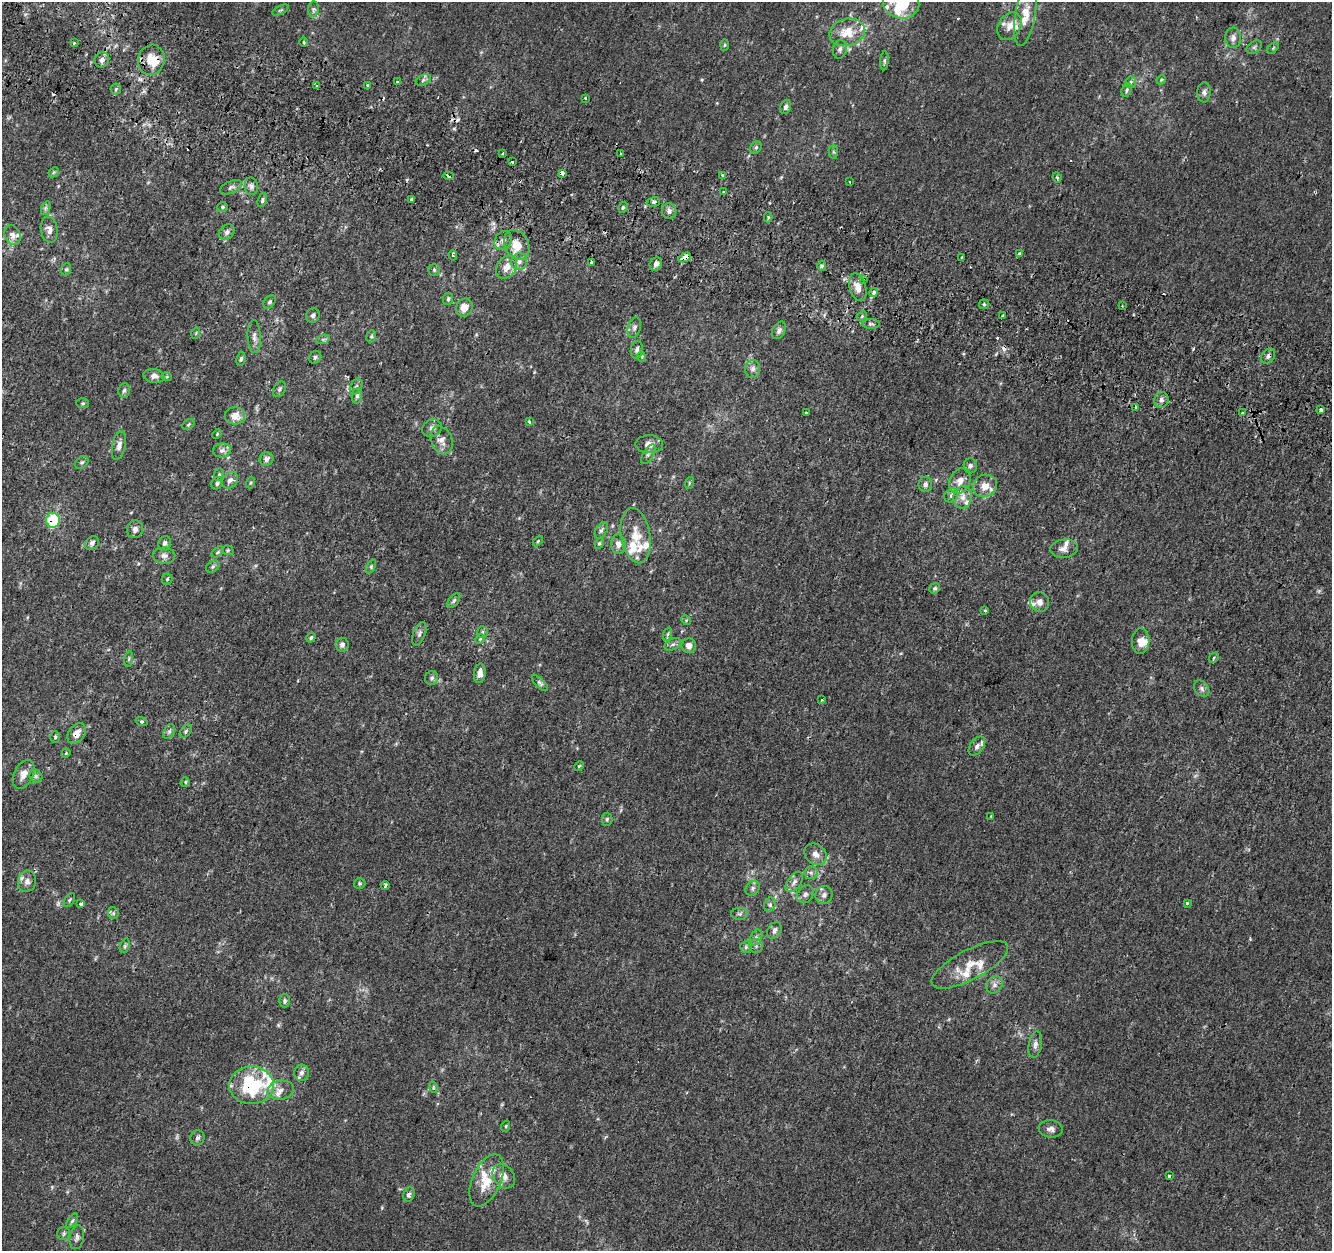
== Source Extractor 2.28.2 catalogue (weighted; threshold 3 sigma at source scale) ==
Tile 11 of 4 x 4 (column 3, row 3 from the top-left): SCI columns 2698-4027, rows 1578-2826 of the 5374 x 5589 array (HDU 1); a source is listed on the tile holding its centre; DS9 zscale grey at full resolution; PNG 1334 x 1253 px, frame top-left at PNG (2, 2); each listed source drawn as its Kron ellipse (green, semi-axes under 4 px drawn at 4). Shown black and unused: <1% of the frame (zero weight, under 2 of 3 exposures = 3% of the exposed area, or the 3 px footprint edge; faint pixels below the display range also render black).
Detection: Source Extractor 2.28.2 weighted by HDU 2 'WHT'; one run over the whole footprint, this tile lists its part. Background 1.37e-04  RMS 0.0028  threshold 0.0124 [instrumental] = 3 sigma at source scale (4.5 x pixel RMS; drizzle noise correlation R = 1.50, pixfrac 1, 0.0396/0.0396 arcsec/px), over >= 5 px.
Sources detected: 255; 2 too faint to see at this stretch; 16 cosmic-ray / hot-pixel residue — neither listed nor drawn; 25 inside a brighter listed object's ellipse — not listed separately; the other 212 listed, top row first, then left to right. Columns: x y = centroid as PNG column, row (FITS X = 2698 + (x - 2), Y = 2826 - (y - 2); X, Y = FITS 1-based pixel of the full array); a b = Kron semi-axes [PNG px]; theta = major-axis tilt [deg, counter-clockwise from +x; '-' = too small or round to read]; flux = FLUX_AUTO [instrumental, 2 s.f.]
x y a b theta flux
901 3 18 15 -12 10
313 9 8 5 82 0.62
281 10 9 4 26 0.43
1025 15 31 10 80 5
1010 26 15 11 58 3.1
847 32 18 13 13 5.8
1233 38 10 8 88 1.3
304 42 4 3 - 0.28
74 43 3 3 - 1.4
725 45 6 4 88 0.33
1254 47 8 5 36 0.67
1273 48 7 4 46 0.4
840 49 9 7 78 1
102 60 8 7 - 1.3
151 60 15 13 75 5.1
884 61 9 4 85 0.55
423 80 8 5 27 0.58
1161 80 5 4 - 0.29
397 82 3 3 - 1.3
1131 82 6 5 - 0.49
368 85 3 3 - 4
317 86 3 3 - 0.41
116 89 5 5 - 0.38
1127 90 7 4 74 0.54
1204 92 10 6 89 1
585 99 3 3 - 0.73
786 107 7 5 69 0.82
756 147 6 5 - 0.57
833 152 7 4 -89 0.46
503 154 3 3 - 1.1
621 154 4 3 - 2.4
512 162 4 3 - 2
54 172 6 4 45 0.35
562 173 3 3 - 9
449 176 5 3 - 2.2
723 176 4 3 - 2.3
1057 177 5 3 - 0.34
849 182 3 2 - 0.32
251 186 9 6 -87 0.92
231 187 11 6 23 0.87
723 192 3 3 - 1.2
412 199 3 3 - 6.6
262 200 7 4 70 0.52
653 202 6 5 - 0.64
223 207 5 5 - 0.4
623 207 6 4 62 0.43
46 208 7 4 70 0.56
669 211 8 7 - 1.1
768 217 5 4 - 0.36
49 230 13 8 -82 1.5
227 232 8 6 44 0.99
12 235 10 7 -67 1.5
503 240 10 8 55 1.5
517 245 16 12 -64 4.6
1020 253 4 3 - 2.1
453 255 5 3 - 0.45
685 257 6 4 27 5.1
961 257 3 2 - 0.29
519 261 8 8 - 1.4
592 262 3 3 - 0.92
656 264 7 6 - 1.1
822 266 5 4 - 0.42
507 267 12 9 55 2.9
66 269 6 5 - 0.43
434 270 6 6 - 0.48
863 280 4 3 - 0.34
858 287 14 8 -74 2.7
874 292 4 4 - 1.3
448 299 6 5 - 0.44
270 302 7 5 53 0.59
984 304 5 5 - 0.44
1122 306 3 2 - 0.36
464 308 9 8 - 2.9
313 315 7 6 - 0.75
862 316 5 4 - 0.38
1002 316 3 3 - 2
871 324 8 5 0 0.76
634 327 10 6 73 0.87
779 330 9 6 61 0.95
196 333 6 3 72 0.28
371 336 6 4 68 0.48
254 337 16 6 -87 1.3
323 339 7 4 18 0.5
637 350 9 6 79 0.81
1268 356 8 6 52 0.87
315 357 7 5 49 0.65
642 357 5 3 - 0.27
241 359 7 4 82 0.49
753 369 9 7 89 1.1
154 376 10 7 -8 1.3
167 377 5 3 - 0.23
356 386 8 5 62 0.72
279 389 8 5 59 0.68
124 390 7 5 82 0.65
357 396 8 5 82 0.68
1161 400 8 7 - 1
83 403 6 5 - 0.4
1136 407 3 3 - 3.2
1321 409 3 3 - 2.2
807 413 3 3 - 1.2
1242 413 3 3 - 2.1
235 416 10 8 4 3
529 422 3 3 - 0.6
188 424 7 5 37 0.42
432 428 10 8 23 1.3
217 434 5 3 - 0.24
442 440 14 10 -68 2.3
649 444 14 9 -1 2
119 445 15 6 77 1.5
222 450 9 7 10 1.1
648 454 11 5 59 0.79
266 459 7 6 - 1.3
82 463 8 5 47 0.56
970 466 7 6 - 0.89
219 475 6 5 - 0.51
230 480 9 7 45 1.2
960 481 13 10 61 2.7
217 483 6 5 - 0.57
250 483 5 3 - 0.33
689 483 6 3 73 0.35
925 484 8 6 86 0.89
985 486 12 11 - 3.2
951 495 8 6 44 0.83
963 497 11 9 79 2
53 520 7 7 - 12
135 529 9 7 66 1.2
601 530 9 5 58 0.76
636 536 28 14 -80 6.3
538 541 6 4 46 0.33
92 543 8 6 38 0.98
165 543 7 6 - 0.95
599 543 6 4 66 0.42
618 544 10 7 -86 1.6
1064 549 14 9 6 1.8
228 550 6 4 -19 0.37
218 552 7 4 37 0.43
164 556 11 8 0 1.3
213 567 7 5 36 0.61
371 567 7 4 66 0.45
167 579 5 5 - 0.42
935 588 5 5 - 0.49
454 601 8 5 52 0.54
1040 602 10 9 - 1.6
985 611 3 3 - 0.64
686 620 5 4 - 0.35
482 632 6 5 - 0.52
419 634 12 6 68 0.94
668 634 7 4 70 0.55
311 638 5 4 - 0.44
480 639 5 4 - 0.34
1141 641 13 8 87 2.5
673 644 9 5 29 0.84
342 645 7 6 - 1.1
689 646 7 7 - 1.9
1214 658 6 3 46 0.3
129 659 8 4 81 0.4
480 673 10 6 83 2
432 678 7 6 - 0.7
540 683 10 4 -45 0.65
1202 689 9 6 -49 0.89
822 700 3 3 - 1.8
142 721 6 4 -18 0.37
169 731 8 5 63 0.71
186 731 7 5 51 0.54
77 733 11 8 52 2.2
55 737 6 5 - 0.45
977 746 11 6 53 1.3
66 753 5 3 - 0.27
579 766 5 3 - 0.3
24 774 15 9 63 2.4
36 776 7 6 - 0.66
185 782 5 4 - 0.36
991 816 3 3 - 0.42
607 819 6 5 - 0.51
815 854 12 9 -39 2.1
811 873 6 6 - 0.8
27 881 11 9 75 1.4
794 882 11 6 54 1.4
359 883 6 5 - 0.41
385 885 4 3 - 0.77
753 888 8 6 57 0.84
805 894 9 7 56 0.98
824 895 9 8 - 1.2
69 900 8 4 59 0.44
1187 903 3 3 - 0.71
81 904 4 3 - 1.4
770 905 7 5 69 0.71
113 913 6 5 - 0.57
740 914 8 6 0 0.74
774 930 9 6 57 1.1
756 938 8 5 64 0.87
125 946 7 4 69 0.54
756 946 7 6 - 0.69
746 947 6 5 - 0.5
970 965 42 15 28 6.4
994 985 9 7 55 1.1
285 1001 6 5 - 0.72
1035 1044 13 6 80 1.3
302 1073 8 7 - 1
252 1085 22 19 0 21
433 1087 6 3 -73 0.34
281 1090 13 9 9 1.9
506 1126 6 3 72 0.3
1051 1129 12 8 -6 1.4
197 1138 8 7 - 0.8
504 1176 13 10 -54 2.3
1169 1176 3 3 - 1.2
487 1180 28 14 66 6.7
409 1194 7 5 66 0.87
72 1221 8 4 54 0.54
64 1233 6 6 - 0.66
77 1237 12 7 81 1
Overlapping masked pixels (flux is a lower limit): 9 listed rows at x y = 102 60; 151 60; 562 173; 449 176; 685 257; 1268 356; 53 520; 77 733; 252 1085
Isophote crosses this tile's border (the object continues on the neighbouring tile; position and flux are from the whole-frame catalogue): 1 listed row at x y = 901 3